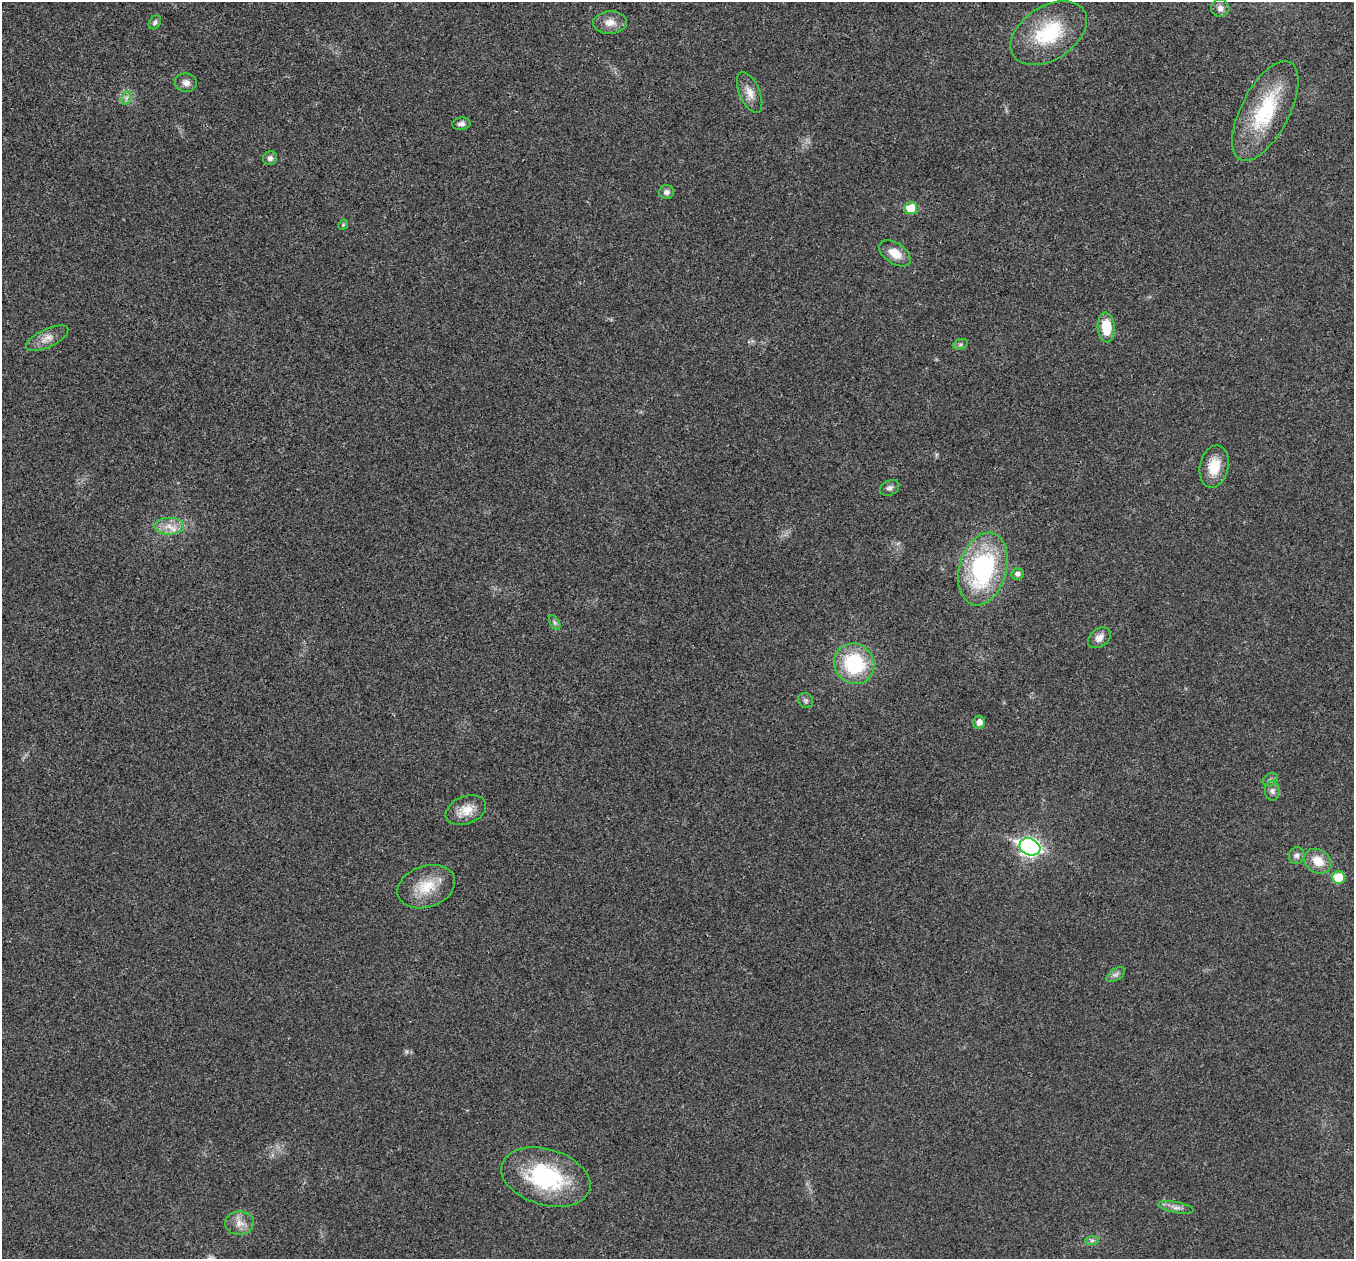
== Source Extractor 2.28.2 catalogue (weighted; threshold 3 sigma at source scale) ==
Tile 10 of 4 x 4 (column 2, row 3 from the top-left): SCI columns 1355-2706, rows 1393-2649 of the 5416 x 5431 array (HDU 1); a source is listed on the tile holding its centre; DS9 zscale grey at full resolution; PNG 1356 x 1261 px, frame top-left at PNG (2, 2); each listed source drawn as its Kron ellipse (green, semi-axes under 4 px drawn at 4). Shown black and unused: <1% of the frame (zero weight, under 3 of 4 exposures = <1% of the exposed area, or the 3 px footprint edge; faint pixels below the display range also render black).
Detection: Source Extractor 2.28.2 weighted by HDU 2 'WHT'; one run over the whole footprint, this tile lists its part. Background 0.0214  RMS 0.0052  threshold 0.0235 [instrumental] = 3 sigma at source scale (4.5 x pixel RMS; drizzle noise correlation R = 1.50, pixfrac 1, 0.05/0.05 arcsec/px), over >= 5 px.
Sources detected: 40; all 40 listed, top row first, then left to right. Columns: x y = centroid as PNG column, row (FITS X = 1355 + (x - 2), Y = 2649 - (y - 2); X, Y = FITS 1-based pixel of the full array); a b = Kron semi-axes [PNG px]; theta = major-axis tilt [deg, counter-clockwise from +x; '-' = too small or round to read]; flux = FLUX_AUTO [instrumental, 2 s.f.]
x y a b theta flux
1220 8 9 8 - 2.5
155 22 7 5 55 1.2
610 22 17 11 3 5.3
1049 33 42 26 33 34
186 83 11 9 -6 2.9
750 92 22 10 -66 5.8
126 98 7 4 71 1.4
1265 111 55 24 63 39
461 124 9 6 7 2.1
270 158 7 7 - 1.8
666 192 7 7 - 2.2
911 208 6 6 - 14
343 225 6 4 47 0.7
895 253 17 10 -34 7.5
1106 327 15 8 -87 13
47 338 23 9 25 5
960 344 7 5 19 1
1214 467 21 14 79 11
890 488 10 7 27 1.8
169 526 15 8 0 5.5
983 569 37 23 74 72
1017 574 6 5 - 2.3
555 623 8 4 -59 1.2
1099 638 13 9 37 3.6
854 664 21 19 -48 38
805 700 8 7 - 1.4
979 722 6 6 - 3.5
1270 780 8 6 33 1.4
1272 791 10 7 -87 2.1
466 810 21 13 22 7.9
1030 847 11 8 -21 200
1297 855 8 7 - 1.9
1318 861 14 11 -33 8.5
1338 877 6 6 - 13
426 887 30 20 20 15
1116 975 10 5 33 1.8
546 1177 46 28 -17 54
1176 1207 18 5 -10 2.8
240 1223 14 11 -1 4.9
1092 1241 7 4 1 1.1